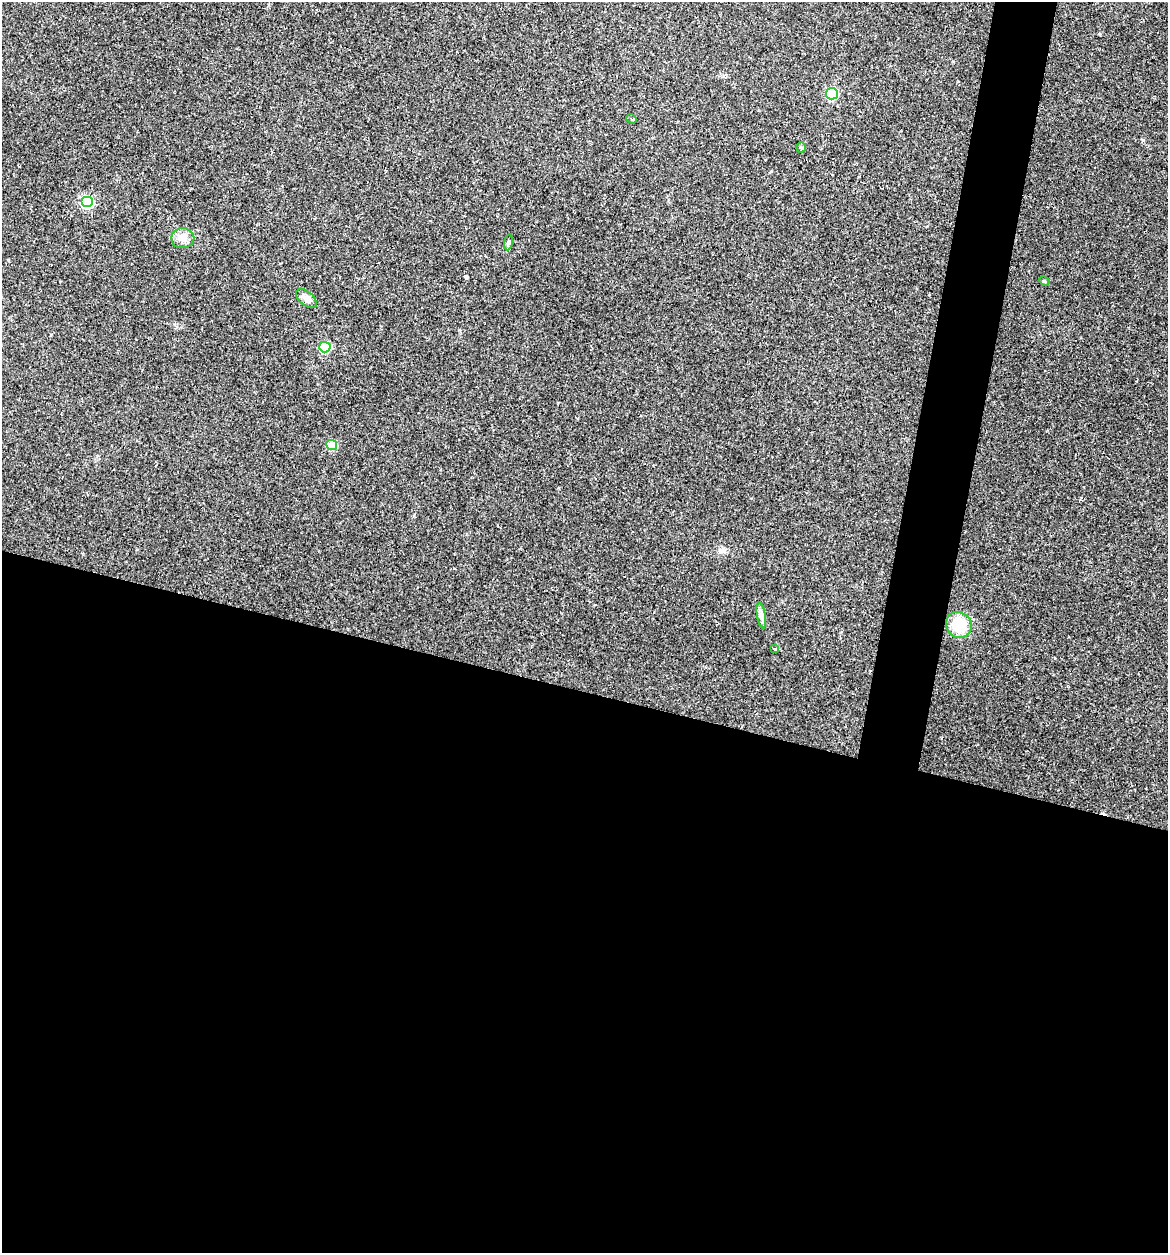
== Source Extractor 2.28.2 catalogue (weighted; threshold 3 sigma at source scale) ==
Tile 14 of 4 x 4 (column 2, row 4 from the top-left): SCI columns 1287-2452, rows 1-1251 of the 5029 x 5032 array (HDU 1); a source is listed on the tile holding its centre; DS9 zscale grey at full resolution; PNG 1170 x 1255 px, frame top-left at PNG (2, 2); each listed source drawn as its Kron ellipse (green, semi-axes under 4 px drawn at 4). Shown black and unused: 48% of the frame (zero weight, under 2 of 3 exposures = <1% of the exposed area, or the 3 px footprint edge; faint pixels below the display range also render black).
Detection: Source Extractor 2.28.2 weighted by HDU 2 'WHT'; one run over the whole footprint, this tile lists its part. Background 0.137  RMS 0.007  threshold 0.0314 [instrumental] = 3 sigma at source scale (4.5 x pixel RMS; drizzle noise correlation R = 1.50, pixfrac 1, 0.05/0.05 arcsec/px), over >= 5 px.
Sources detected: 16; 3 cosmic-ray / hot-pixel residue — neither listed nor drawn; the other 13 listed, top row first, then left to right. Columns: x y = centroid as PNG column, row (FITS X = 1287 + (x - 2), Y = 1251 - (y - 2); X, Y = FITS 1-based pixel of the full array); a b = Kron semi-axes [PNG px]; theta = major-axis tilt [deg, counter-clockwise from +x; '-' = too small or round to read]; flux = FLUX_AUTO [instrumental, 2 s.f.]
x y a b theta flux
832 94 6 6 - 71
631 119 5 3 - 1.3
801 147 5 4 - 0.99
87 202 6 5 - 83
183 238 11 10 - 4.8
508 242 8 4 81 1.2
1044 281 5 4 - 0.76
306 299 12 7 -39 5
325 347 5 5 - 44
332 445 5 5 - 26
761 615 13 4 -81 2.4
959 625 13 12 - 20
775 648 3 3 - 1.7
Unlisted compact peaks at least as high as the median listed source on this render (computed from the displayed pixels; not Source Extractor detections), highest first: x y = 174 324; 414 516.